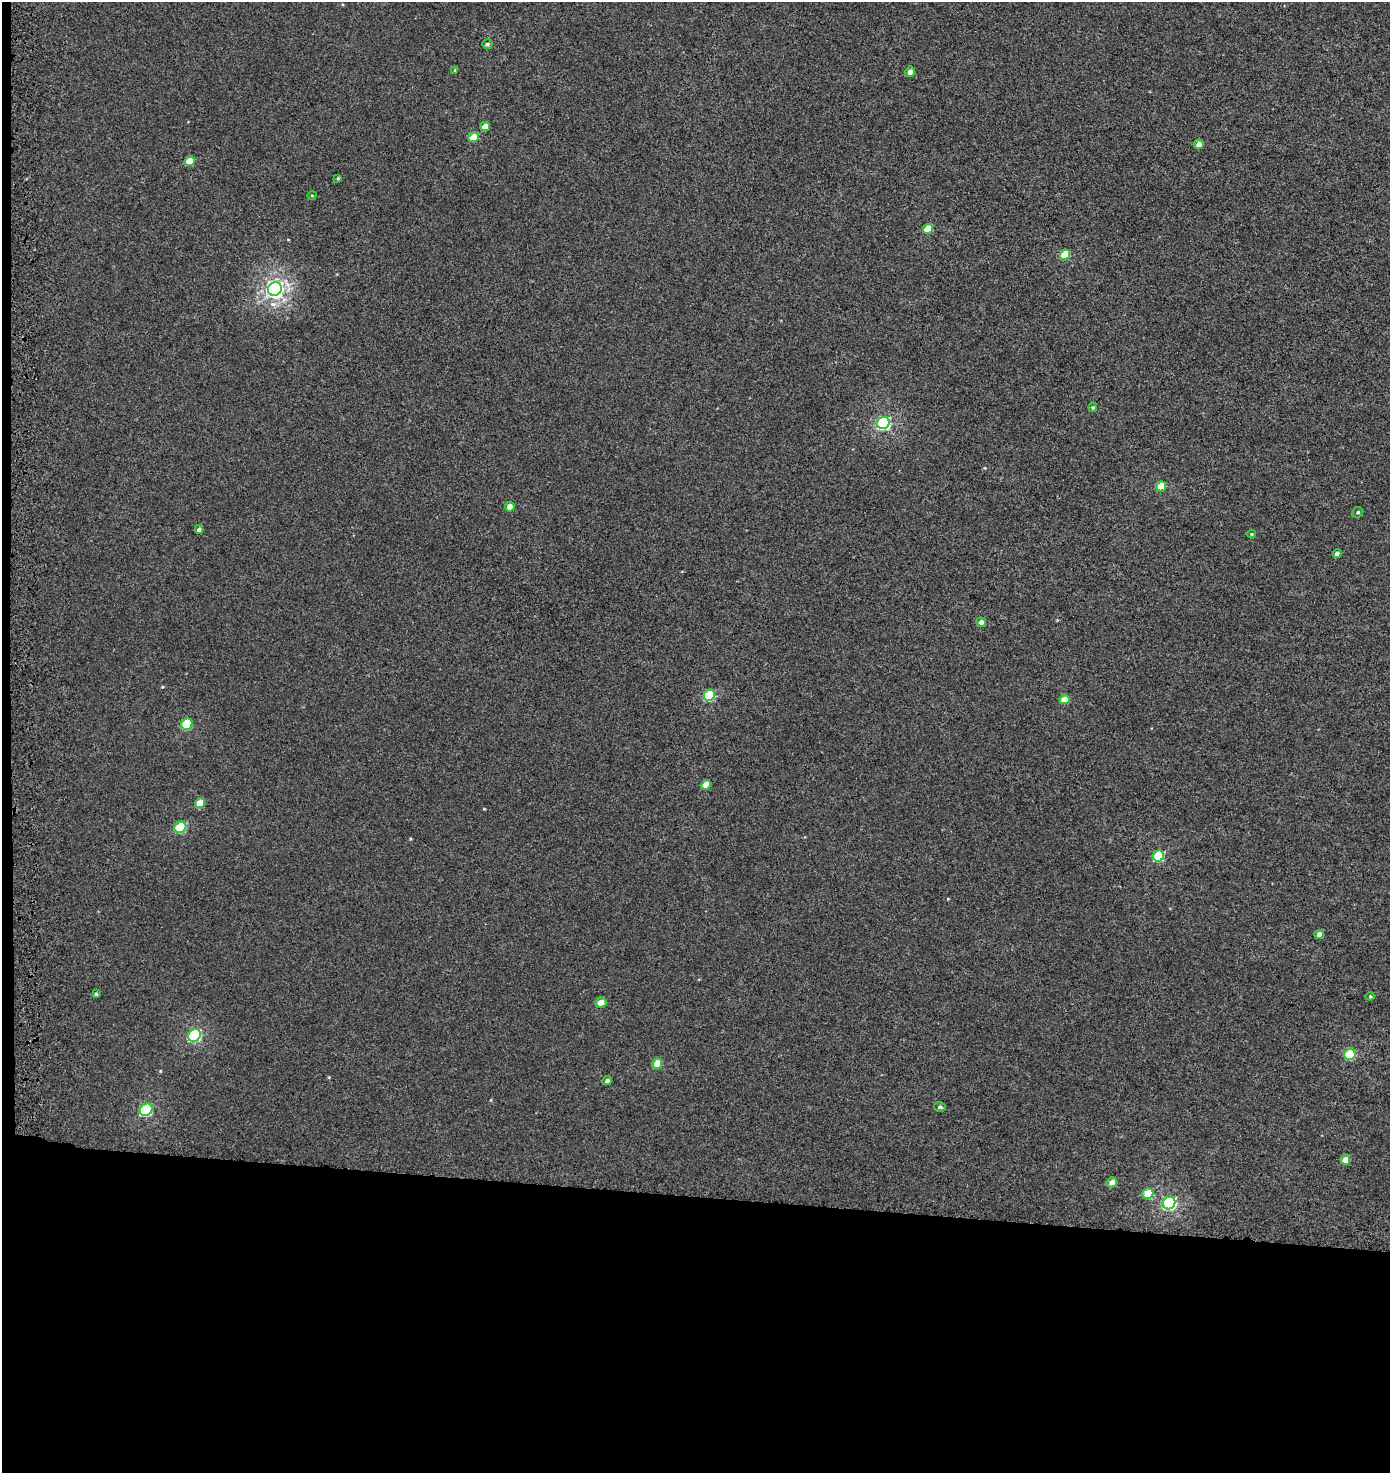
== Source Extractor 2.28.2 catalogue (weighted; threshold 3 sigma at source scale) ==
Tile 7 of 3 x 3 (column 1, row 3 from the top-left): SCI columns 341-1728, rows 105-1575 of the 4819 x 4580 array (HDU 1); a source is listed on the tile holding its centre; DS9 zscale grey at full resolution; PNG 1392 x 1475 px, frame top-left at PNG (2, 2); each listed source drawn as its Kron ellipse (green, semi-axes under 4 px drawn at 4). Shown black and unused: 19% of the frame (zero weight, under 3 of 5 exposures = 3% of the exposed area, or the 3 px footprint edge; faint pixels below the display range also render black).
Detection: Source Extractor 2.28.2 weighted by HDU 2 'WHT'; one run over the whole footprint, this tile lists its part. Background -2.44e-04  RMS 0.0028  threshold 0.0126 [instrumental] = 3 sigma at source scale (4.5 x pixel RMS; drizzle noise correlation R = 1.50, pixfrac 1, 0.0396/0.0396 arcsec/px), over >= 5 px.
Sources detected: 42; all 42 listed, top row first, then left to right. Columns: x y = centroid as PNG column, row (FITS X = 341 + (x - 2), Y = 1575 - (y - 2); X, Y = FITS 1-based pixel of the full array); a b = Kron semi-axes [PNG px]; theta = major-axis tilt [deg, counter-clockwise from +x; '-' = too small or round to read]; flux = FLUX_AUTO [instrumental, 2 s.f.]
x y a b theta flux
487 44 5 5 - 0.62
455 70 4 3 - 0.29
910 72 5 5 - 1.3
485 127 5 4 - 2.6
474 137 5 5 - 4.3
1199 144 5 4 - 1.7
190 161 5 4 - 5.2
338 178 4 3 - 0.27
312 195 4 3 - 0.22
928 229 5 4 - 6.2
1065 255 5 5 - 8.9
275 289 7 6 - 96
1093 407 5 4 - 0.48
883 423 6 6 - 41
1161 486 5 4 - 5.3
510 507 5 4 - 2.6
1358 512 5 5 - 0.47
199 529 4 4 - 0.89
1251 534 4 3 - 0.28
1337 554 4 4 - 1.5
981 622 5 4 - 1.1
709 695 6 5 - 15
1064 699 5 4 - 3.8
187 724 6 5 - 14
706 785 5 4 - 3.5
200 803 5 4 - 4.4
180 827 6 5 - 13
1159 856 6 5 - 14
1319 934 5 4 - 1.4
96 994 4 3 - 0.47
1370 996 4 4 - 0.3
601 1002 5 5 - 2.8
194 1035 7 5 44 32
1350 1055 6 5 - 14
657 1064 5 4 - 4.7
607 1081 5 4 - 0.79
940 1107 6 5 - 0.61
146 1110 7 5 42 26
1345 1160 5 5 - 3.6
1112 1182 5 5 - 2.2
1148 1193 5 5 - 5.9
1169 1203 6 6 - 41